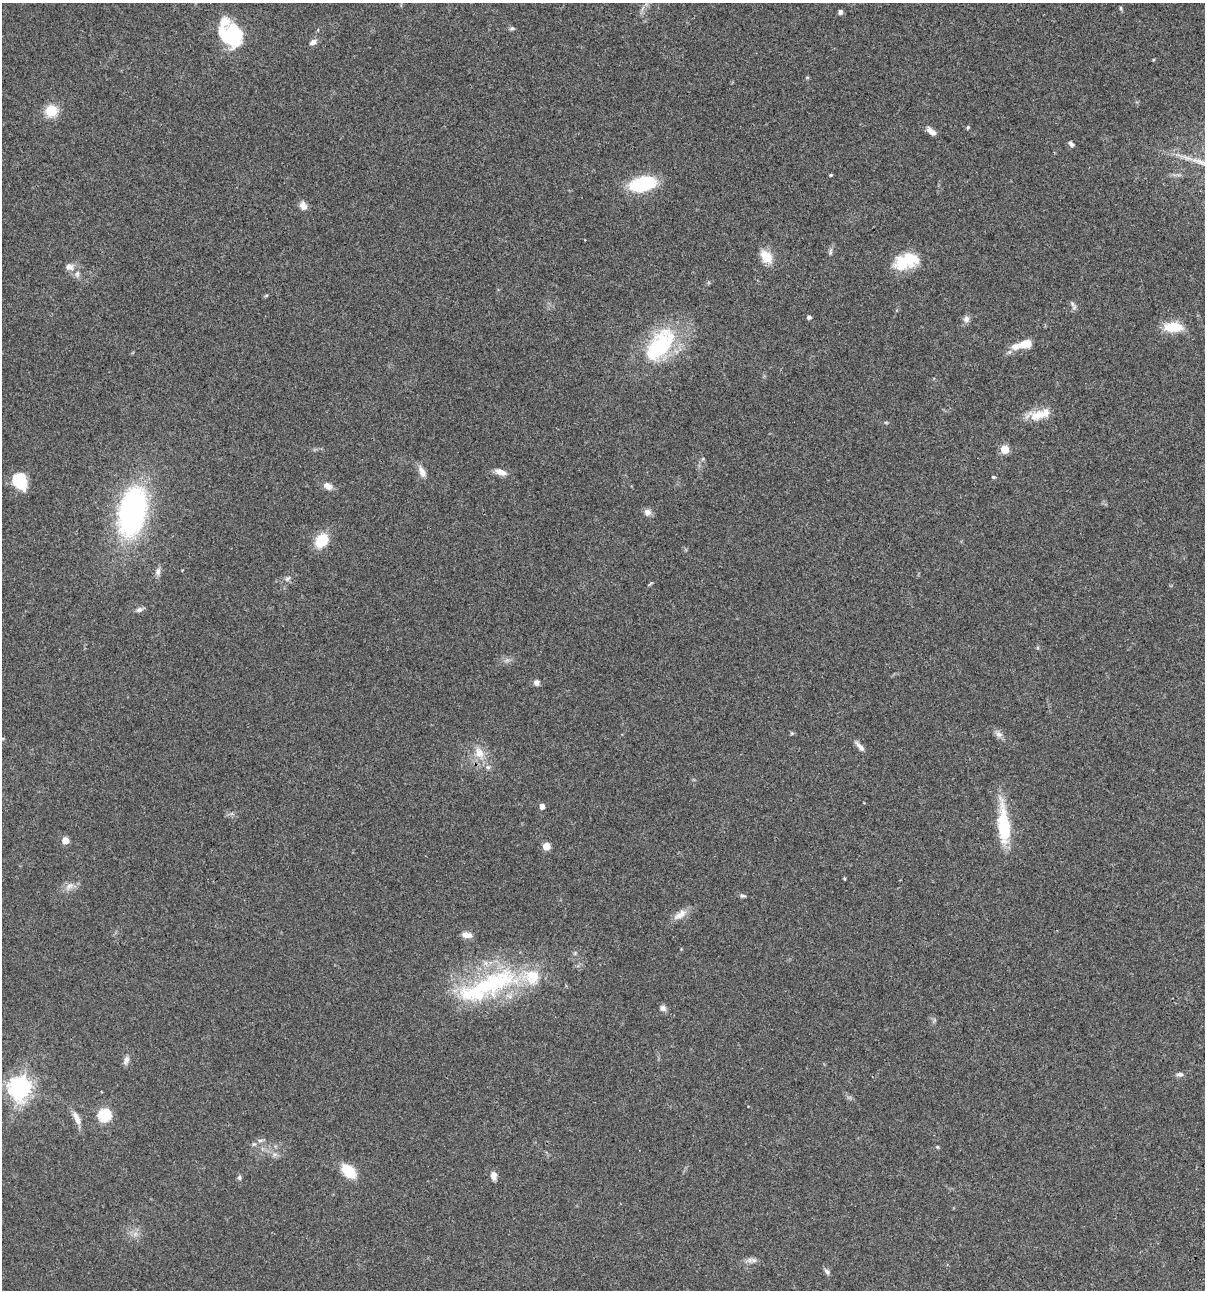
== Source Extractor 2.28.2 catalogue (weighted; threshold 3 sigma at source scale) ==
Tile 6 of 4 x 4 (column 2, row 2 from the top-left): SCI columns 1437-2639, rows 2696-3983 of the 5403 x 5389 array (HDU 1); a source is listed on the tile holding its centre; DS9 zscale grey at full resolution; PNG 1207 x 1292 px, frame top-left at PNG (2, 3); no overlay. Shown black and unused: <1% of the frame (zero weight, under 3 of 4 exposures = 9% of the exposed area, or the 3 px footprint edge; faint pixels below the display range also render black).
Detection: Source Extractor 2.28.2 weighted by HDU 2 'WHT'; one run over the whole footprint, this tile lists its part. Background 0.0471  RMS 0.0055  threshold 0.0247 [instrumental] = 3 sigma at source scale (4.5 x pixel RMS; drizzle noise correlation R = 1.50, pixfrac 1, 0.05/0.05 arcsec/px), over >= 5 px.
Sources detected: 74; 1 too faint to see at this stretch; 2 inside a brighter object's white glare — not listed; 5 inside a brighter listed object's ellipse — not listed separately; the other 66 listed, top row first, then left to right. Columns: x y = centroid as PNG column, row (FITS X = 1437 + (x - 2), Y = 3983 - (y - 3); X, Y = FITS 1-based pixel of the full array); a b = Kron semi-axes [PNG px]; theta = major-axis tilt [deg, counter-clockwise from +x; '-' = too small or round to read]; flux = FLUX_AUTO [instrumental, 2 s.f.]
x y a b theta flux
1121 8 6 4 -88 0.66
840 12 5 5 - 1.5
512 28 8 4 13 0.92
231 33 32 18 -58 31
313 42 10 7 31 2.3
51 111 13 12 - 11
968 127 4 4 - 0.64
931 132 13 6 -42 3.2
1071 144 7 5 -56 1.4
831 175 4 3 - 0.53
643 184 19 10 12 42
303 206 11 8 -67 3.1
830 252 12 4 83 1.2
766 257 17 12 -52 8.4
901 261 25 17 -86 12
69 267 11 9 -19 3.1
266 296 6 3 20 0.58
1072 304 11 5 -58 1.4
809 317 4 4 - 1.5
966 319 9 8 - 2.2
1173 327 25 12 0 11
1025 344 14 9 10 6.7
660 346 48 25 51 48
1039 414 32 11 12 9.6
1005 449 5 5 - 17
422 472 16 7 -67 3.6
500 472 15 7 -20 3.9
993 477 5 4 - 0.67
20 481 17 13 -64 15
328 486 12 8 -29 3.2
132 512 44 23 78 130
648 512 9 9 - 2.5
321 541 14 11 48 14
158 571 11 7 79 2.2
288 578 9 5 37 1.4
650 583 7 3 31 0.62
139 610 10 6 22 1.6
536 682 7 7 - 1.8
792 733 6 4 18 0.61
999 734 11 8 -33 2.4
860 747 15 5 -49 2.7
479 753 17 13 -61 7.4
542 806 5 4 - 3.2
1004 825 47 13 -85 26
65 841 5 5 - 9.1
546 846 5 5 - 12
844 878 5 3 - 0.45
70 886 14 8 27 3.5
743 896 9 4 -12 1
680 915 21 8 33 4.8
466 935 11 6 -5 3.6
488 986 101 28 23 76
663 1008 8 7 - 2.1
126 1060 13 7 67 2.2
1180 1074 9 6 -3 1.6
19 1088 8 7 - 380
104 1115 6 6 - 61
77 1118 19 7 -65 4.2
260 1140 7 4 0 1.1
254 1144 6 4 40 0.96
937 1147 5 4 - 0.63
348 1171 14 9 -44 17
493 1176 9 7 -84 2.9
239 1177 7 5 -73 0.97
754 1260 11 5 -9 2
827 1272 8 6 -59 1.6